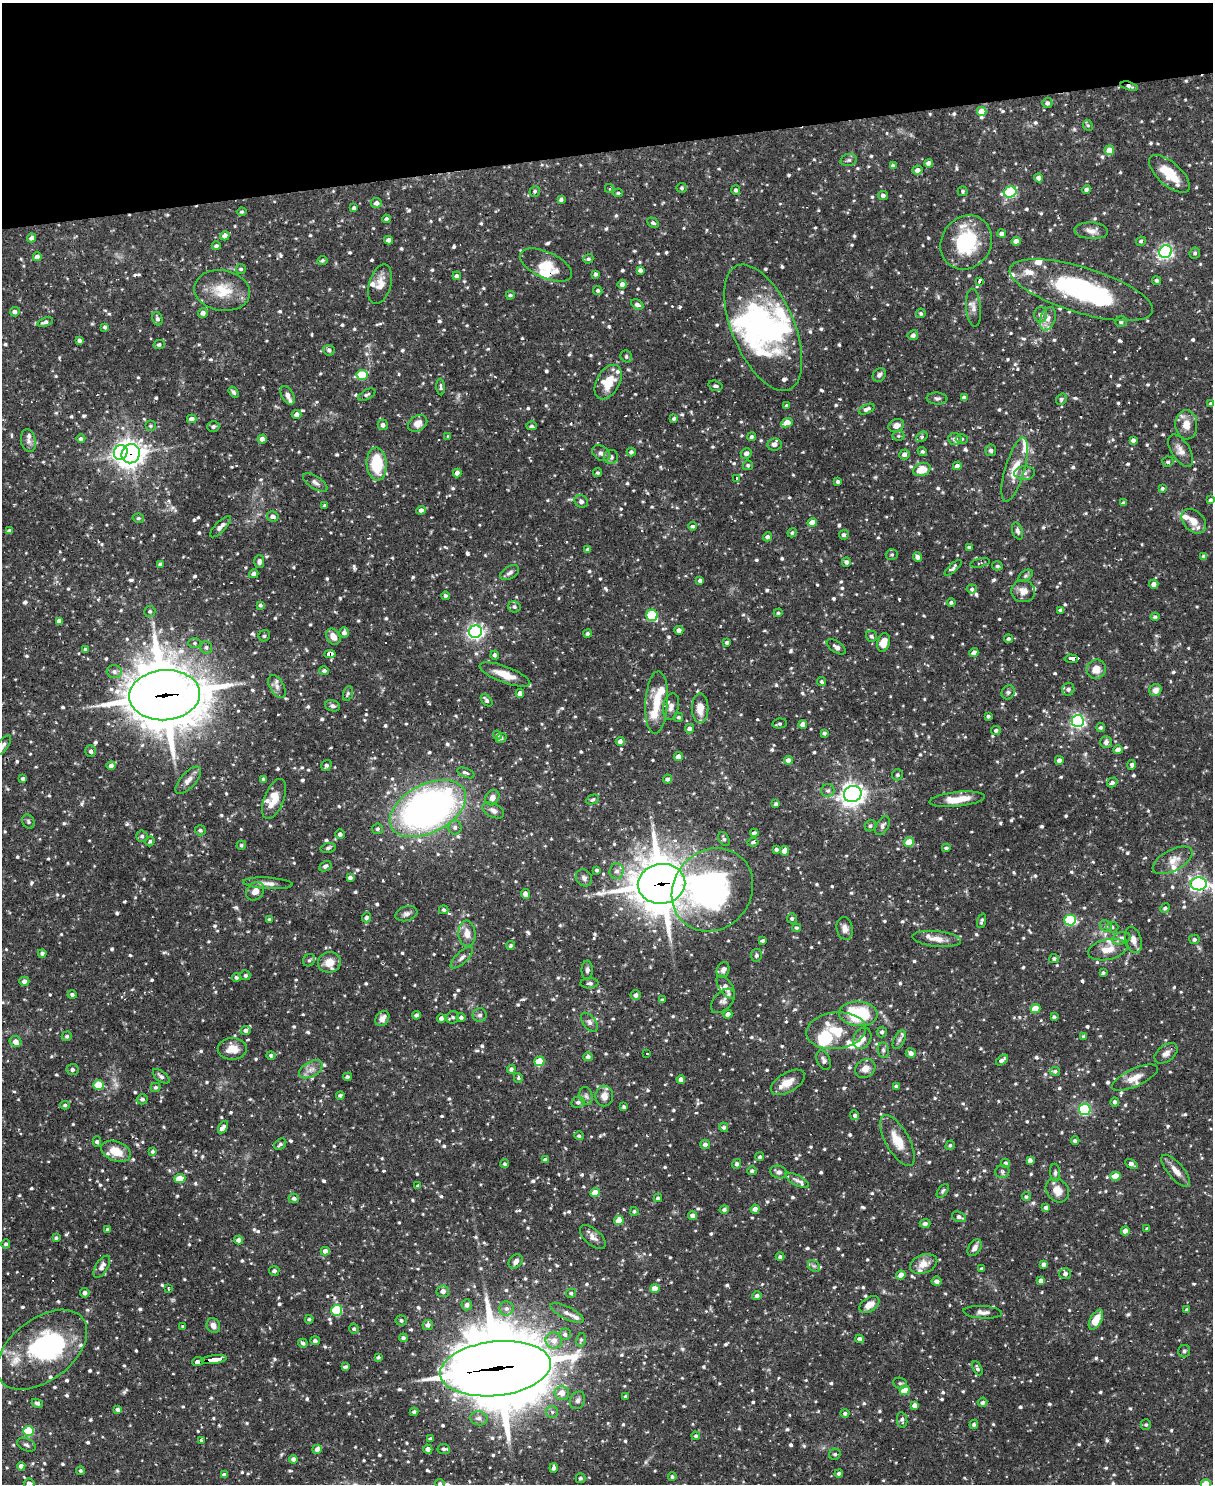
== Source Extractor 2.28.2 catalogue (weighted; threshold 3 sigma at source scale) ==
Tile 3 of 4 x 3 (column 3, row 1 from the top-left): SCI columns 2423-3633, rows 3210-4691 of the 4844 x 4825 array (HDU 1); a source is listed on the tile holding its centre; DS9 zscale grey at full resolution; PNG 1215 x 1486 px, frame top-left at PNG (2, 3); each listed source drawn as its Kron ellipse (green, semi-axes under 4 px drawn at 4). Shown black and unused: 10% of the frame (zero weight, under 2 of 3 exposures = <1% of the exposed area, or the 3 px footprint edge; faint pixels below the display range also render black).
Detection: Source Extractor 2.28.2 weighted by HDU 2 'WHT'; one run over the whole footprint, this tile lists its part. Background 0.0908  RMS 0.003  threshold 0.0137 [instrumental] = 3 sigma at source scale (4.5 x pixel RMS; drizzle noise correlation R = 1.50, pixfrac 1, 0.05/0.05 arcsec/px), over >= 5 px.
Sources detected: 1196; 1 too faint to see at this stretch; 6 inside a brighter object's white glare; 5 cosmic-ray / hot-pixel residue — neither listed nor drawn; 45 inside a brighter listed object's ellipse — not listed separately; of the other 1139, all 500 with FLUX_AUTO >= 0.574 (the completeness limit of this list) listed and drawn (639 fainter detections not listed), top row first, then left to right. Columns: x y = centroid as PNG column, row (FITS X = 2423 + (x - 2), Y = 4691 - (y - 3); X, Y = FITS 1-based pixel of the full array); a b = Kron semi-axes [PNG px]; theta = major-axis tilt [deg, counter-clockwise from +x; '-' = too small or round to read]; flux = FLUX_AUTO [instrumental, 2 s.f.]
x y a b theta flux
1129 86 9 4 -16 1.1
1047 103 5 5 - 0.98
982 111 5 4 - 4.5
1088 125 6 4 -64 0.61
1109 150 5 4 - 3.9
849 160 8 6 15 0.77
929 163 4 4 - 1.9
893 166 4 4 - 0.9
917 170 5 4 - 1.7
1169 174 25 11 -42 8.9
1038 178 4 4 - 1.2
609 188 4 4 - 0.58
682 188 5 5 - 0.67
736 190 5 4 - 0.88
1087 190 4 4 - 1.2
535 191 6 5 - 0.59
963 191 5 5 - 0.59
1010 192 6 5 - 34
618 193 5 4 - 0.59
883 195 5 4 - 0.94
561 200 4 4 - 0.85
376 203 5 5 - 1.4
354 208 4 4 - 0.8
242 212 5 4 - 0.58
386 219 4 3 - 0.65
653 223 6 4 -28 0.78
1091 231 17 8 -4 2
1002 233 4 4 - 1.3
225 236 5 4 - 1.7
32 238 4 4 - 1.2
389 240 4 4 - 1.5
1016 241 4 4 - 2.3
1141 241 5 4 - 0.67
966 242 28 24 56 21
216 246 4 3 - 0.81
1166 252 6 6 - 80
1195 253 6 5 - 0.73
37 257 4 4 - 2.2
588 259 5 4 - 0.61
322 260 5 4 - 0.66
546 265 28 13 -24 7.3
241 269 5 5 - 0.61
640 270 4 4 - 0.97
595 274 4 4 - 0.86
457 276 4 4 - 0.81
1157 280 5 4 - 0.68
980 281 4 3 - 1.9
380 284 20 11 74 3.6
622 284 4 4 - 1.6
222 290 28 20 -10 9.2
598 290 4 4 - 0.72
1081 290 74 22 -17 50
510 295 4 3 - 0.64
637 304 6 4 -30 0.88
973 308 19 7 -85 2
15 312 5 4 - 1.1
203 313 5 4 - 1.6
921 313 5 4 - 0.62
1041 315 7 6 - 1.3
157 319 7 5 -74 0.93
1048 319 12 7 71 1.9
45 322 8 4 17 1.1
1121 322 6 5 - 0.83
105 327 3 3 - 0.67
763 328 67 31 -67 59
913 335 5 5 - 1.2
79 341 4 4 - 0.84
159 345 5 4 - 0.88
329 350 5 5 - 0.84
626 356 6 5 - 0.79
362 375 5 5 - 13
879 375 7 6 - 1
608 382 19 11 61 6.4
715 386 7 5 -15 0.83
441 387 8 4 -86 0.62
234 392 6 4 -56 0.68
288 395 10 6 -61 1.5
367 395 9 4 29 0.7
937 398 10 6 -3 0.92
964 398 4 4 - 1.6
1061 399 6 5 - 0.62
1211 404 4 4 - 0.71
786 406 3 3 - 0.83
867 409 8 4 24 1.1
297 415 5 4 - 1.5
674 418 4 4 - 0.7
192 419 5 4 - 1.6
418 423 10 7 31 2.6
787 423 6 4 25 4.8
383 425 5 5 - 1.2
1186 425 14 11 -87 3.6
150 426 6 5 - 0.58
213 426 6 5 - 0.87
531 426 5 4 - 0.74
896 426 8 6 25 1.9
898 436 6 5 - 0.58
448 437 3 3 - 0.94
751 437 4 4 - 0.67
922 437 6 4 36 0.74
81 439 4 4 - 0.88
262 439 4 4 - 2
955 439 7 6 - 1.5
962 439 6 4 1 0.68
1133 440 4 4 - 1
28 441 11 7 -77 1.4
774 444 7 6 - 1.8
991 450 5 5 - 0.96
1181 450 18 9 -58 2.5
922 451 5 4 - 0.65
121 452 7 6 - 69
631 452 4 4 - 0.94
601 453 10 7 -32 1.4
746 453 5 5 - 0.95
131 454 10 9 - 240
904 454 5 5 - 1.3
611 457 7 7 - 1.3
1168 462 5 5 - 0.75
377 464 16 10 -86 13
748 465 5 5 - 0.68
957 466 4 4 - 1.7
922 469 9 6 18 5.8
1015 470 33 9 74 6.1
457 473 4 4 - 1.6
597 473 4 4 - 0.58
1024 473 10 7 1 1.4
737 478 3 3 - 17
838 481 3 3 - 0.82
315 482 14 6 -33 1.3
1162 488 4 4 - 0.71
1210 500 4 3 - 0.65
581 501 7 6 - 1.1
1123 503 4 4 - 0.73
325 506 3 3 - 0.63
421 510 4 4 - 1.3
273 516 6 5 - 1.4
138 518 6 4 -11 0.59
1194 521 14 10 -45 3.5
812 523 5 4 - 3.6
693 526 4 4 - 0.77
220 527 14 5 45 1.5
9 531 4 4 - 1.5
1017 531 9 5 -71 1
792 533 5 4 - 0.72
844 535 5 4 - 0.86
767 537 4 4 - 0.95
969 547 3 3 - 0.66
588 550 4 4 - 1.1
892 555 6 5 - 0.61
1204 556 4 4 - 0.69
917 557 4 4 - 1.5
259 561 6 5 - 1.1
846 562 4 4 - 1.1
980 563 10 4 13 0.6
160 564 4 4 - 0.79
997 566 5 4 - 0.72
953 568 10 4 42 0.9
510 573 10 6 33 1.2
254 574 5 4 - 1.2
1026 576 8 5 37 0.62
700 581 4 3 - 0.81
1154 584 4 4 - 1.5
972 589 5 4 - 0.63
1023 591 12 11 - 2.4
445 596 4 4 - 0.66
951 603 4 4 - 0.63
260 605 4 4 - 0.71
514 607 6 5 - 0.85
1060 610 4 4 - 0.78
150 611 5 5 - 0.63
778 613 4 4 - 0.58
652 615 6 5 - 21
1155 617 4 3 - 0.63
59 621 4 4 - 1.5
679 630 4 4 - 1.6
475 632 6 6 - 110
344 633 5 4 - 1.4
587 634 4 4 - 0.86
264 636 6 5 - 0.62
871 636 6 5 - 0.81
333 637 8 6 -56 2.3
1008 639 4 4 - 0.63
727 642 3 3 - 0.68
883 642 9 6 76 3.4
195 643 6 5 - 0.63
206 647 6 6 - 0.81
836 647 11 5 -33 1.1
85 649 4 3 - 0.59
974 653 4 4 - 1.9
330 654 6 4 4 12
495 655 4 4 - 0.86
1071 659 6 3 -4 30
1096 669 10 9 - 3.7
324 671 5 4 - 0.85
114 672 7 6 - 1.2
505 675 27 8 -21 4.6
822 682 4 3 - 0.63
277 686 12 7 -61 1.6
1068 689 6 6 - 0.96
1155 690 6 6 - 2.1
1008 692 7 6 - 0.74
348 693 8 4 72 0.62
520 693 4 4 - 1.7
165 695 35 25 4 1800
487 700 7 4 -47 0.92
657 702 31 11 87 7.5
332 706 8 5 -17 1.1
671 706 13 8 79 2
700 708 15 8 89 4.2
988 716 4 3 - 0.71
679 717 4 4 - 0.66
1078 721 6 6 - 84
780 723 7 5 8 0.72
803 724 4 4 - 1.7
1101 727 4 4 - 0.62
689 729 5 4 - 1.2
996 730 5 4 - 0.69
824 733 3 3 - 0.74
497 735 4 3 - 0.58
501 738 6 4 36 0.77
620 741 4 4 - 1.2
1106 742 6 6 - 1.2
3 745 12 5 53 1.1
1118 750 5 4 - 1.8
91 751 6 5 - 0.83
678 757 4 4 - 2.2
788 760 4 4 - 2
1059 760 4 4 - 1.2
326 765 6 4 56 0.77
1132 765 5 4 - 1.1
111 766 4 4 - 1.5
466 773 9 4 -22 1.1
897 775 5 5 - 0.77
23 778 4 3 - 0.81
263 779 4 4 - 0.69
667 779 4 4 - 0.83
188 780 17 7 47 2.3
1112 782 6 4 32 0.82
828 791 6 6 - 0.86
853 794 9 8 - 200
492 798 8 6 59 1.7
274 799 21 10 68 5.1
957 799 28 7 6 5.9
593 800 7 4 25 0.63
776 804 4 3 - 0.67
428 809 41 24 27 150
493 810 11 7 -28 1.3
28 821 7 5 -61 0.74
870 826 6 5 - 0.68
882 826 10 6 63 0.96
455 827 7 6 - 0.92
377 829 5 5 - 0.7
200 830 5 5 - 0.67
754 833 4 3 - 0.88
340 834 5 4 - 0.96
142 836 5 5 - 0.84
724 839 7 5 -60 0.81
150 841 5 4 - 0.67
753 842 5 4 - 0.64
909 842 5 4 - 5.9
241 845 5 4 - 0.61
328 848 7 5 11 0.66
946 848 4 3 - 0.57
776 849 4 4 - 0.79
784 851 5 4 - 2.4
1173 860 22 10 28 3.6
325 866 6 5 - 0.91
597 870 3 3 - 0.78
616 871 8 7 - 1.4
350 877 4 4 - 1.1
584 878 9 7 -51 1.3
268 883 25 5 -4 2.2
662 884 24 20 7 1100
1199 884 8 6 -3 99
712 890 43 38 51 78
255 891 10 8 48 2.2
525 894 5 4 - 1.3
1165 908 5 4 - 0.77
444 910 5 4 - 0.61
406 914 11 7 19 1.3
366 917 5 4 - 0.96
792 918 5 5 - 0.68
269 919 4 3 - 0.64
1070 920 6 5 - 28
982 921 7 4 72 0.7
1106 926 6 5 - 0.71
1112 927 6 5 - 0.72
797 928 4 4 - 0.65
845 928 11 8 -79 1.9
467 933 13 8 -84 2.9
1121 938 9 6 15 1.7
937 939 24 8 -6 3.2
1194 939 5 4 - 0.74
1133 940 13 7 -74 2.1
762 941 4 4 - 0.65
511 945 4 3 - 0.63
1108 950 20 10 12 3.9
42 953 4 4 - 0.78
756 955 6 5 - 0.78
462 958 14 6 43 1.4
1054 959 5 4 - 0.78
309 960 7 5 50 0.67
329 962 11 10 - 3.8
587 970 9 5 90 0.93
723 970 8 6 68 1.2
1103 973 4 3 - 0.61
245 975 5 5 - 0.65
236 977 4 4 - 0.79
24 981 5 4 - 1.4
589 983 9 5 3 1.1
726 987 13 6 -56 2.1
72 994 4 4 - 0.83
636 995 5 5 - 1
662 1000 4 3 - 0.64
723 1001 14 9 46 1.6
1035 1009 5 4 - 6.8
728 1014 4 4 - 1.7
858 1014 19 12 -4 21
416 1015 4 3 - 0.82
480 1015 7 7 - 0.93
453 1017 7 6 - 0.84
461 1017 4 4 - 0.9
1054 1017 3 3 - 0.78
382 1018 8 6 51 2.4
441 1018 4 4 - 1.2
589 1022 11 6 -52 1.1
246 1030 5 4 - 1.1
836 1031 30 18 6 11
882 1032 5 5 - 0.98
67 1036 5 4 - 0.62
1084 1036 4 4 - 0.66
862 1038 11 8 64 2.2
899 1040 10 5 64 0.98
16 1042 6 5 - 2.2
232 1049 14 11 0 4.2
883 1050 8 5 -81 0.82
911 1053 5 4 - 1.3
1166 1053 13 8 37 1.7
647 1054 3 3 - 2.1
271 1055 4 4 - 0.72
588 1057 4 4 - 1.1
824 1060 10 6 -67 1.1
1002 1060 7 4 37 1.2
539 1061 5 5 - 9.3
865 1068 11 8 36 2.6
311 1069 13 7 29 2
511 1069 4 4 - 1
72 1070 6 5 - 0.97
1055 1071 5 4 - 0.72
161 1076 10 5 -37 0.95
347 1077 4 3 - 0.59
518 1078 5 4 - 0.58
1135 1078 25 9 24 3.6
681 1079 4 4 - 1.9
788 1082 19 9 31 4.2
98 1085 5 5 - 10
896 1086 4 3 - 0.86
156 1087 5 4 - 0.63
340 1095 4 3 - 0.77
586 1096 9 6 -74 1.1
604 1096 10 9 - 2.4
142 1099 5 5 - 0.86
578 1102 7 5 13 1
1115 1102 4 4 - 0.75
65 1105 4 4 - 0.72
624 1107 4 4 - 0.62
1085 1109 6 5 - 41
855 1115 5 4 - 0.79
223 1127 7 4 58 3.2
724 1127 5 4 - 0.76
579 1136 5 4 - 0.68
897 1140 28 11 -60 6.1
1075 1141 4 3 - 0.79
97 1142 5 4 - 0.67
280 1144 7 5 39 0.75
705 1144 5 4 - 1
950 1145 5 4 - 0.59
116 1151 15 9 -21 5.4
153 1151 4 4 - 0.7
760 1157 4 4 - 0.64
545 1160 4 4 - 1.6
1030 1160 4 4 - 1.3
1005 1163 4 4 - 1
505 1164 4 4 - 0.61
737 1164 5 4 - 0.91
1132 1164 7 4 -33 1.4
752 1171 5 4 - 0.87
1002 1171 7 6 - 0.91
1176 1171 20 8 -50 2.7
779 1172 8 6 -14 1.2
1055 1173 9 5 -86 0.86
1115 1176 5 4 - 8
180 1179 5 4 - 5.8
797 1180 13 5 -27 1.1
418 1186 4 4 - 0.64
1057 1190 13 10 -48 3.3
943 1191 8 4 54 0.58
595 1193 4 4 - 4.5
1026 1197 4 4 - 0.59
294 1198 5 4 - 1
658 1198 4 3 - 0.7
1046 1207 4 3 - 1.3
724 1209 4 4 - 0.88
755 1209 4 4 - 1.5
634 1211 4 4 - 0.58
693 1215 4 4 - 1.5
959 1217 7 5 -22 1.2
619 1220 5 4 - 5
925 1223 5 4 - 0.72
1147 1229 4 3 - 0.65
107 1230 4 3 - 0.89
1125 1231 4 4 - 2.2
593 1237 16 8 -42 2
56 1238 3 3 - 0.63
238 1240 4 4 - 1.3
6 1244 4 4 - 0.74
975 1248 9 6 56 1.5
325 1251 4 4 - 1.8
780 1257 4 4 - 0.88
516 1261 8 6 47 1.2
924 1264 14 9 20 3.5
1043 1264 4 4 - 1.3
814 1266 7 5 -42 0.64
102 1267 12 6 59 1.9
982 1269 4 3 - 0.67
274 1271 5 5 - 0.96
1065 1274 6 5 - 1.1
901 1275 4 4 - 3.1
1041 1280 4 4 - 1.4
937 1281 5 4 - 1.3
655 1288 5 4 - 3.3
168 1289 4 2 - 0.8
443 1291 6 6 - 1.8
85 1293 5 4 - 1.2
571 1293 5 4 - 0.61
757 1296 5 4 - 0.92
467 1305 5 5 - 1.1
869 1305 11 7 35 2.8
506 1308 7 7 - 1.2
337 1310 5 5 - 26
1187 1310 4 4 - 0.89
983 1312 19 6 -4 1.8
567 1313 18 6 -26 1.8
309 1319 4 4 - 0.7
401 1320 5 5 - 0.66
1096 1320 11 5 62 5.4
428 1325 5 5 - 1
213 1326 8 6 -61 1.9
183 1327 4 4 - 0.63
354 1329 5 5 - 0.63
565 1334 6 6 - 0.98
403 1338 4 4 - 0.79
860 1339 4 4 - 1.3
554 1340 8 8 - 2.5
581 1340 7 4 78 0.59
315 1341 5 4 - 0.86
303 1343 5 4 - 0.84
42 1350 52 31 38 44
1184 1351 6 6 - 0.94
378 1357 4 3 - 0.61
214 1359 13 4 7 110
198 1361 6 3 9 29
345 1367 4 3 - 0.76
977 1368 8 4 -65 0.84
495 1369 56 27 6 3700
900 1383 7 5 -9 0.61
905 1391 5 4 - 6.9
562 1393 7 7 - 3.2
626 1396 3 3 - 0.7
578 1400 9 7 65 1.2
982 1402 5 4 - 0.67
37 1403 6 4 -23 0.8
914 1405 4 4 - 1.6
117 1409 4 4 - 0.99
414 1412 4 4 - 0.75
552 1412 6 6 - 0.8
845 1414 4 4 - 0.77
479 1418 8 7 - 1.4
902 1420 8 5 -80 0.93
974 1424 5 4 - 0.75
1146 1425 5 5 - 0.62
29 1431 5 5 - 15
696 1436 4 4 - 0.59
430 1439 4 3 - 0.73
202 1440 3 3 - 13
26 1445 10 6 -24 0.84
317 1449 5 4 - 1.3
428 1449 5 4 - 1.7
444 1449 6 5 - 0.8
835 1454 6 5 - 0.67
293 1459 4 4 - 1.2
21 1466 4 4 - 1.3
554 1468 4 3 - 1.1
80 1471 4 4 - 0.64
839 1473 4 3 - 0.82
224 1475 4 4 - 1.4
672 1476 4 4 - 0.59
580 1478 5 5 - 0.61
29 1484 5 5 - 1.4
440 1484 5 4 - 0.71
1206 1484 5 4 - 8.2
Overlapping masked pixels (flux is a lower limit): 14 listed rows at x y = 1129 86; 546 265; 1081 290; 763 328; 131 454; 330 654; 1071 659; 165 695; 428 809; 662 884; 712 890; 214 1359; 198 1361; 495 1369
Isophote crosses this tile's border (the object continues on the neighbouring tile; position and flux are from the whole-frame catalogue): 5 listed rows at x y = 3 745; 1199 884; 29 1484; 440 1484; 1206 1484
Unlisted compact peaks at least as high as the median listed source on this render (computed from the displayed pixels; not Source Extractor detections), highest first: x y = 821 390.